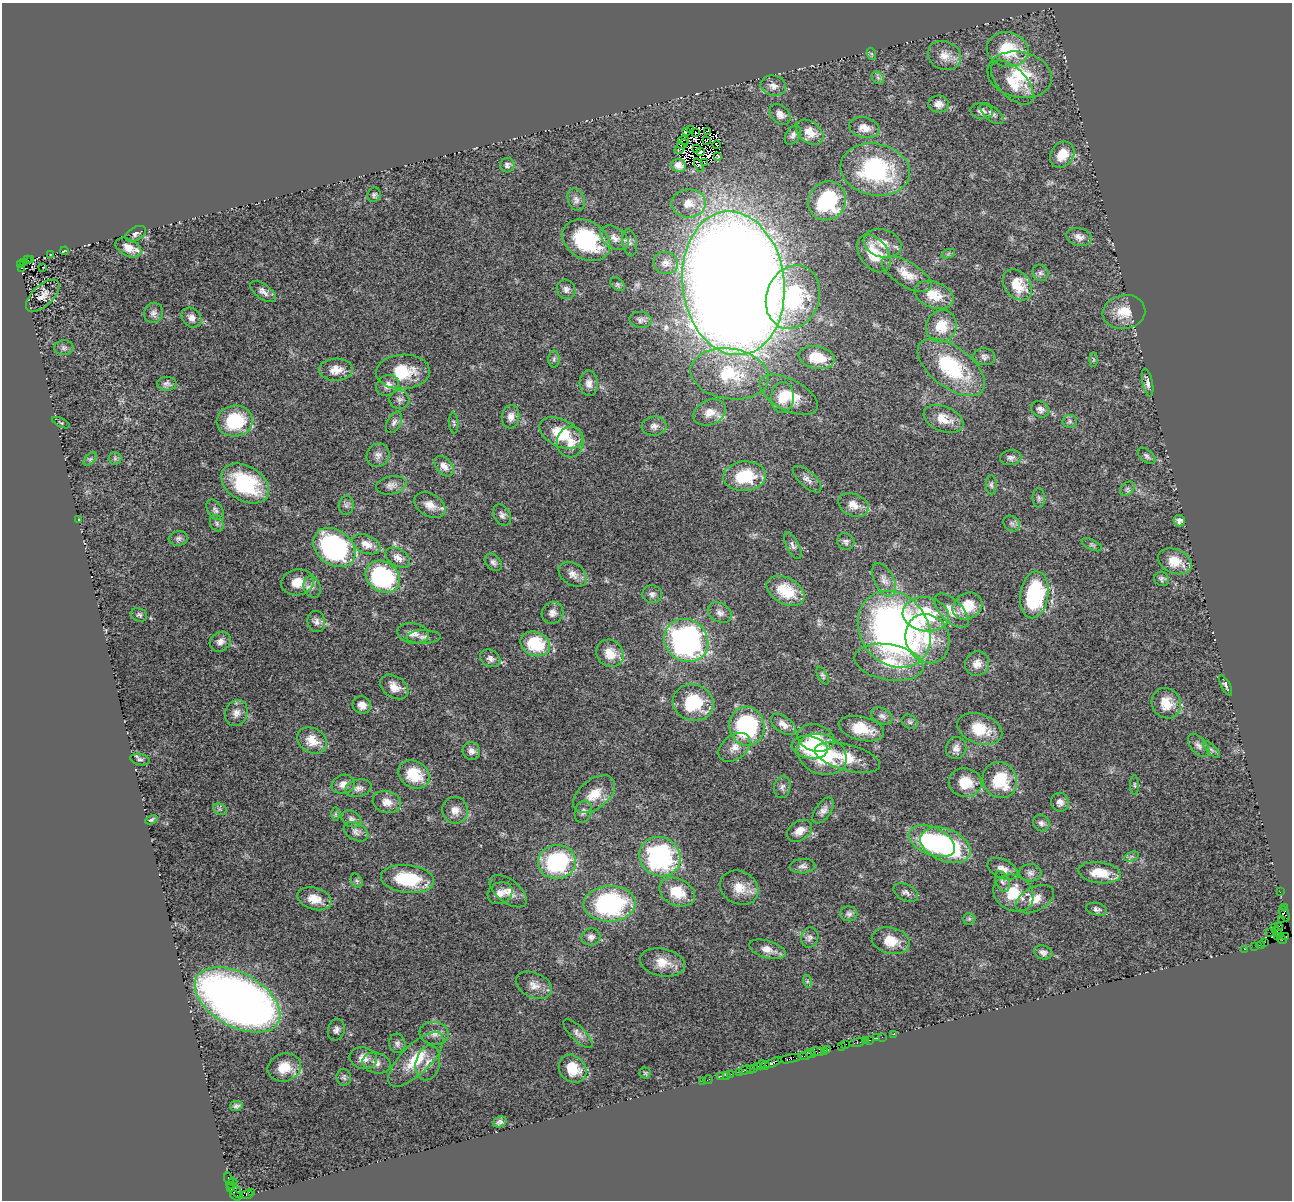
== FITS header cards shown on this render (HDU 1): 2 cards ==
NAXIS1  =                 1290
NAXIS2  =                 1198

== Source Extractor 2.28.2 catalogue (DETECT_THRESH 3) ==
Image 1290 x 1198 px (HDU 1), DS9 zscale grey, 1 PNG px = 1 image px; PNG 1294 x 1202 px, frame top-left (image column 1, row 1198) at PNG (2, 3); each listed source drawn as its Kron ellipse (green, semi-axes under 4 px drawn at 4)
Background 1.53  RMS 0.046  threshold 0.139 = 3 sigma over >= 5 px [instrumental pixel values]
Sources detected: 302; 7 with non-positive FLUX_AUTO (blend fragments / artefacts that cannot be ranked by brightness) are neither listed nor drawn; the other 295 listed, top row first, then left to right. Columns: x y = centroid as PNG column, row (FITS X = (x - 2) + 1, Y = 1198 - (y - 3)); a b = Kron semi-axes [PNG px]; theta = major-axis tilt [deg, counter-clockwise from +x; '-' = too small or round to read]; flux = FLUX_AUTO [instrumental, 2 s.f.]
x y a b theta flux
1008 49 21 17 -12 140
872 54 6 4 -70 3.6
944 56 17 14 -25 39
1020 75 32 23 -12 160
878 78 7 5 -45 8
1012 83 27 14 -47 68
773 86 13 10 -13 22
938 104 10 8 -2 20
982 111 11 7 -10 15
780 114 12 8 -45 20
992 114 14 7 -39 13
864 128 15 10 -12 36
691 130 3 3 - 1.9
686 131 4 2 - 0.23
707 131 2 2 - 3.5
695 132 3 2 - 4.5
810 132 15 10 -38 46
793 135 11 7 56 11
684 140 5 2 - 0.88
706 141 3 2 - 4.3
683 144 6 3 39 9.7
717 145 4 2 - 3.6
697 148 3 2 - 3.8
679 149 6 4 56 8.9
701 151 3 2 - 8.2
1062 155 14 11 53 58
718 157 3 2 - 3.4
705 163 3 2 - 4
507 165 7 7 - 9.4
679 165 7 6 - 19
699 165 7 3 -64 11
875 170 35 26 -11 390
374 195 7 6 - 7.2
576 200 11 8 -70 14
827 201 20 18 53 240
688 203 17 14 0 51
135 234 11 6 28 12
1079 237 13 9 -14 21
615 238 15 10 -34 31
586 240 25 19 -30 250
630 243 14 7 -80 13
882 243 19 14 -18 42
128 248 14 8 -27 30
64 251 4 2 - 2.3
874 254 21 14 -54 87
948 254 7 4 19 5.2
50 255 3 2 - 2.1
30 259 3 2 - 93
27 260 2 2 - 97
23 262 3 3 - 190
666 263 12 11 - 24
20 265 4 3 - 200
43 267 3 2 - 4.9
21 268 3 2 - 390
1040 273 8 7 - 11
907 274 28 12 -31 54
733 283 72 51 -83 13000
618 284 8 5 -39 6.2
1018 285 17 12 -51 88
566 289 10 9 - 16
263 292 15 7 -36 18
934 295 20 13 -21 65
43 296 21 10 43 28
793 297 32 26 69 280
1124 312 21 17 9 65
153 313 10 9 - 14
192 318 11 8 -45 18
640 320 11 8 -7 12
941 326 16 15 - 70
64 348 9 7 4 9.6
817 357 18 11 -10 80
984 357 11 8 -6 12
554 359 8 5 89 6.8
1093 360 7 4 90 4.6
951 367 39 20 -37 250
336 370 17 11 3 43
403 372 27 17 2 120
730 374 39 25 -9 190
589 383 13 9 -87 20
1148 383 14 5 -78 16
167 384 10 7 2 11
387 385 12 10 35 23
789 395 32 15 -28 89
782 398 15 11 85 48
399 400 10 9 - 13
1040 409 9 7 -29 14
710 413 17 12 24 37
511 417 12 8 84 19
943 419 21 12 -22 55
235 421 18 15 5 170
1070 421 7 6 - 8
394 422 11 6 62 12
61 423 10 4 -26 4.5
454 423 10 4 -85 5.7
654 426 12 9 5 17
561 433 23 13 -26 120
570 442 15 13 82 38
378 455 12 11 - 19
1147 456 10 6 -41 8.9
115 458 6 6 - 6.7
1011 458 11 7 6 13
90 459 8 4 44 6.9
444 466 12 7 -48 26
745 476 21 14 3 140
807 479 18 8 -41 19
245 483 26 17 -31 250
391 485 15 9 12 19
991 485 9 5 -90 7.8
1127 489 8 6 43 8.5
1039 498 10 6 -89 8.4
346 505 9 7 83 9.4
430 505 17 11 -30 32
853 505 16 11 -23 38
215 510 11 7 -55 10
502 515 11 8 -61 13
78 519 2 2 - 2.5
1179 521 6 5 - 12
217 523 9 6 -66 8.2
1012 523 9 7 -36 11
178 538 9 7 5 10
846 541 9 8 - 11
366 544 15 9 -23 31
793 545 14 6 -62 12
1092 545 11 5 -25 6.9
334 547 23 17 -38 540
398 558 13 8 -30 23
1175 561 17 12 -23 62
493 562 10 7 -45 11
573 574 15 11 -34 24
383 577 18 14 -36 450
1162 579 7 7 - 8.9
884 580 18 9 -63 26
298 582 16 13 9 50
312 587 11 8 -68 15
786 591 20 13 -28 110
652 594 10 9 - 13
1034 595 23 14 81 330
967 606 15 12 31 84
952 611 22 11 -45 47
552 613 11 10 - 18
720 613 13 9 -29 19
926 614 23 17 -10 190
139 615 8 6 -18 7.6
316 621 11 8 -75 15
894 629 41 34 -54 1700
413 633 16 10 -10 27
424 637 17 6 1 15
928 639 25 21 -68 130
686 640 23 20 -38 890
220 642 11 9 35 18
535 644 15 12 -23 160
610 653 14 13 - 54
490 658 11 8 -30 15
889 662 35 18 -10 120
977 664 12 11 - 29
823 675 9 5 -62 6.6
1226 685 11 4 -63 8.5
394 687 15 10 -34 38
693 703 20 18 -16 170
1166 703 16 14 -56 70
362 705 9 8 - 24
236 713 13 11 68 22
882 716 11 7 -26 13
910 722 8 6 -33 8.2
783 724 14 8 -36 26
747 726 19 17 -81 360
861 729 23 12 -14 83
980 729 23 15 -19 82
816 738 19 13 -16 66
312 740 16 12 -29 56
1199 745 14 7 -49 16
734 747 18 12 38 32
810 747 18 11 -10 160
956 748 11 10 - 18
1211 750 11 4 -45 9.1
471 751 9 8 - 16
822 754 25 19 -24 210
847 758 33 13 -15 82
140 760 9 5 -12 8.1
414 774 17 13 -29 110
1000 780 18 16 -58 140
965 782 16 14 -10 70
343 784 12 9 18 23
1134 785 10 4 -89 5.4
782 787 11 8 79 12
358 788 13 8 13 17
594 794 24 14 39 61
387 802 14 11 -15 32
1060 802 9 9 - 16
220 809 7 5 -30 6.8
455 810 13 13 - 30
823 811 15 8 55 18
583 812 11 8 73 12
335 814 7 4 90 5.8
351 819 10 7 -29 13
151 820 6 4 23 4.8
1041 823 8 7 - 11
800 831 14 9 34 31
356 832 13 8 -27 15
932 841 24 14 -23 270
945 845 26 16 -22 480
1131 856 8 4 19 7.7
660 857 21 19 -34 520
557 862 19 17 5 360
803 866 12 7 4 13
1003 869 16 9 -26 27
1030 873 11 8 -2 13
1100 873 21 10 -7 70
407 879 27 14 -7 190
357 881 7 5 -61 5.5
1002 882 11 6 -65 12
739 888 20 16 -29 55
508 891 22 11 -39 33
677 892 19 13 -25 88
906 892 13 8 -27 15
1280 892 2 2 - 34
500 893 13 10 26 26
1014 893 21 17 -32 99
314 899 17 11 -16 52
1035 899 21 12 27 40
610 904 26 18 3 470
1284 907 2 2 - 52
1096 909 11 6 -14 11
849 914 8 7 - 10
1284 914 8 4 -65 380
969 919 6 6 - 6.1
1282 919 2 2 - 34
1279 926 2 2 - 47
1275 928 3 2 - 98
1277 932 5 3 - 110
1270 933 2 2 - 18
591 937 9 8 - 13
1278 937 3 3 - 24
1286 937 3 2 - 22
810 938 10 8 73 12
1282 939 5 2 - 27
891 941 19 13 -15 62
1265 942 3 2 - 80
1261 945 4 3 - 100
1255 946 2 2 - 27
767 949 19 8 -17 28
1245 949 2 2 - 40
1043 952 9 6 -17 11
663 962 23 14 -11 56
807 981 6 4 -72 5.1
534 985 19 12 -23 33
237 1000 47 26 -30 3100
336 1030 11 8 77 13
434 1033 15 11 -10 28
578 1034 19 7 -44 19
894 1034 3 2 - 63
882 1037 2 2 - 52
876 1038 3 2 - 27
869 1040 3 2 - 170
865 1041 3 3 - 150
397 1043 10 8 -77 11
857 1043 8 3 10 190
846 1044 2 2 - 35
842 1046 2 2 - 31
828 1050 3 2 - 78
824 1051 2 2 - 40
817 1052 7 4 -4 250
811 1053 5 2 - 240
805 1055 7 3 14 420
363 1058 14 10 -12 31
416 1059 36 14 44 120
790 1059 12 4 9 510
376 1063 14 10 -14 24
428 1063 18 12 77 34
773 1063 9 3 25 420
761 1065 5 2 - 160
765 1065 3 3 - 130
284 1067 17 14 17 57
757 1067 3 2 - 170
754 1068 3 2 - 98
573 1069 15 12 -47 79
750 1069 2 2 - 76
745 1070 6 3 26 120
739 1072 2 2 - 17
645 1073 5 5 - 4.6
731 1074 3 2 - 93
727 1075 3 2 - 68
721 1076 2 2 - 48
344 1077 8 7 - 8
708 1079 5 2 - 43
703 1081 2 2 - 8.4
236 1106 6 5 - 7.4
500 1122 7 5 22 8.5
229 1181 8 3 -74 230
233 1182 4 3 - 47
231 1187 3 3 - 170
235 1190 11 4 -46 290
252 1193 3 3 - 460
246 1195 7 3 12 140
236 1196 6 3 -34 210
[7 non-positive-flux detections neither listed nor drawn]